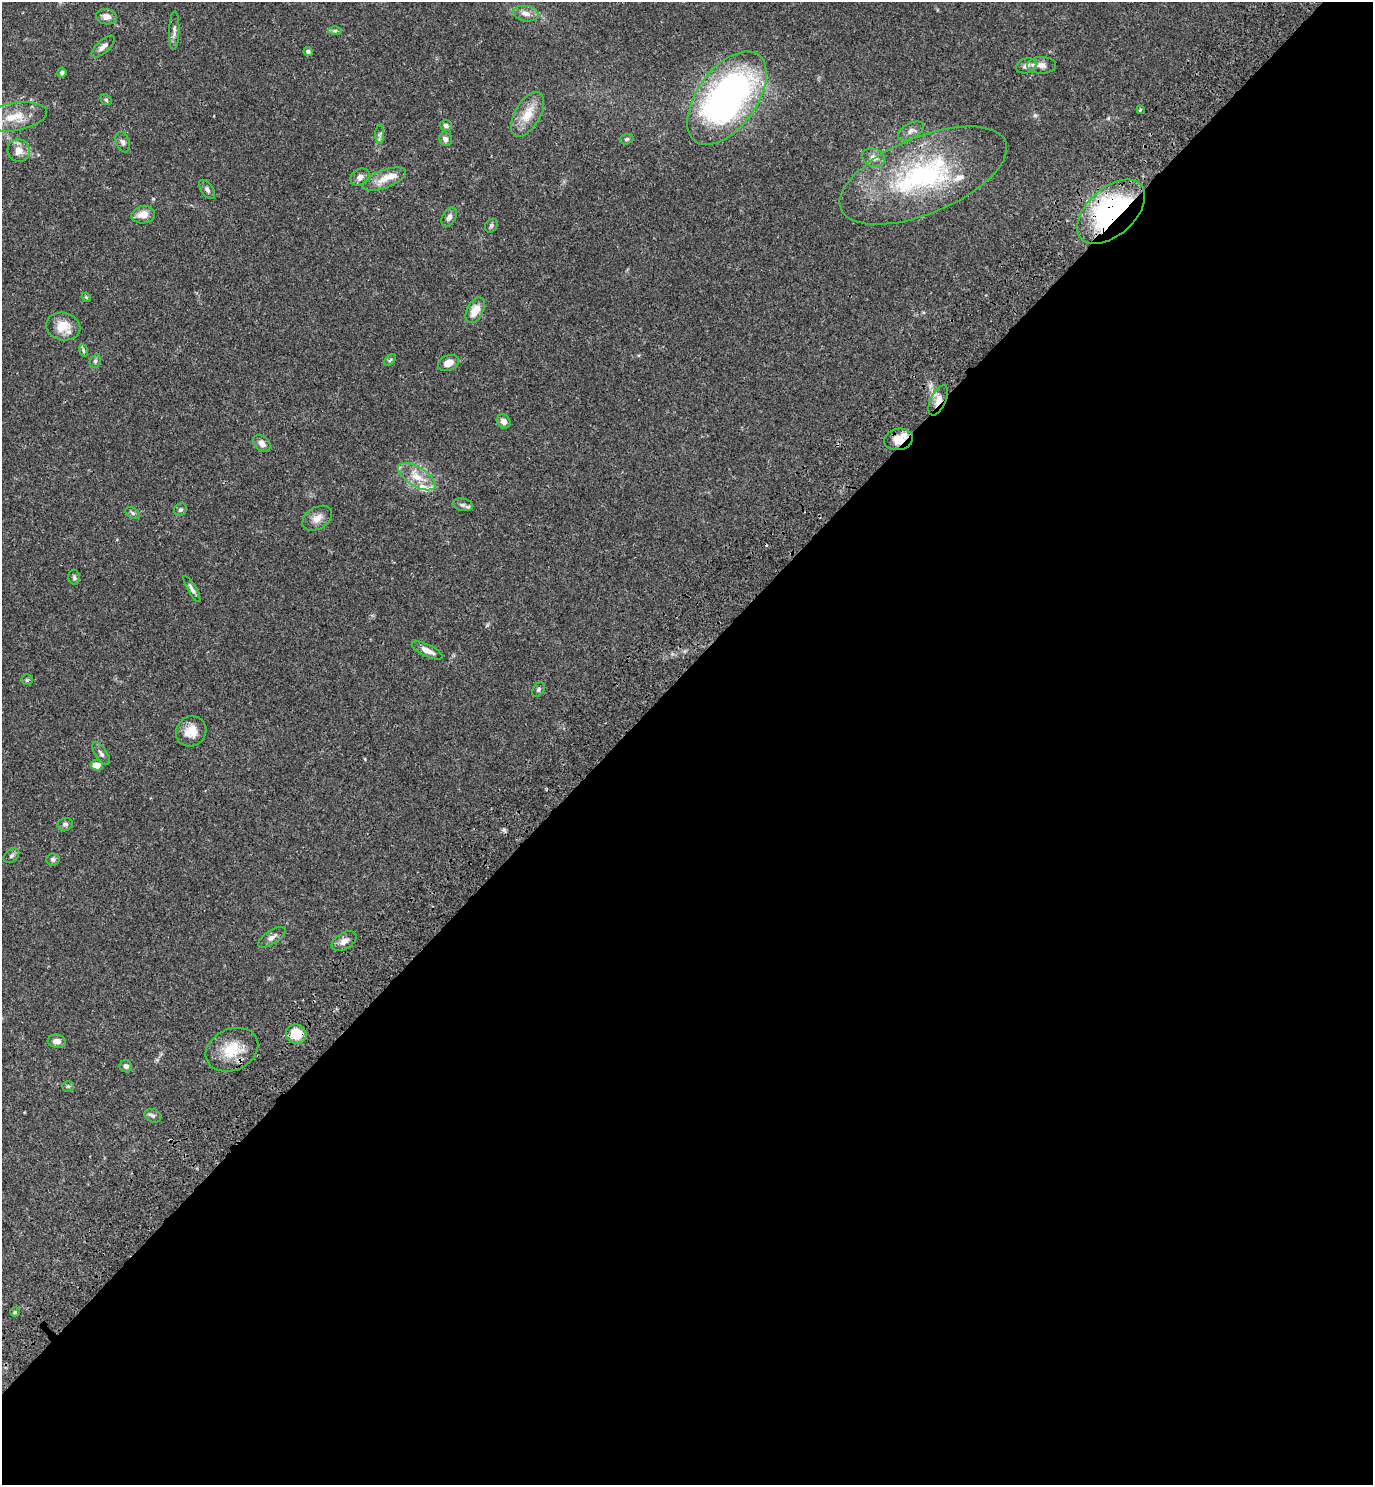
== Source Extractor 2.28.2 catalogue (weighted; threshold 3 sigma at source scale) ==
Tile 15 of 4 x 4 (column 3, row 4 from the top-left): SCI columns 3129-4499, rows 92-1574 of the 6120 x 6120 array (HDU 1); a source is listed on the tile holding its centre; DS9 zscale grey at full resolution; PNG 1375 x 1487 px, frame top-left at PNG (2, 2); each listed source drawn as its Kron ellipse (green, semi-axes under 4 px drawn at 4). Shown black and unused: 55% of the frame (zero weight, under 3 of 4 exposures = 6% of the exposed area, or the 3 px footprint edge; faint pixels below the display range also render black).
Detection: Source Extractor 2.28.2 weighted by HDU 2 'WHT'; one run over the whole footprint, this tile lists its part. Background 0.0581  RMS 0.0031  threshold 0.0138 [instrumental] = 3 sigma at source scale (4.5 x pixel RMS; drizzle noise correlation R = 1.50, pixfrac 1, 0.05/0.05 arcsec/px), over >= 5 px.
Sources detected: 70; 4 inside a brighter listed object's ellipse — not listed separately; the other 66 listed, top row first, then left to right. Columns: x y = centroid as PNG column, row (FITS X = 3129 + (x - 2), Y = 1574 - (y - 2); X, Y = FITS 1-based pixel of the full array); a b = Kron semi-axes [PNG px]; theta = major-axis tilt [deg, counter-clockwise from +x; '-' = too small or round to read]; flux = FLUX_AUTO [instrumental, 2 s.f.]
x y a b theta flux
526 14 13 7 -10 1.9
106 17 10 7 -10 1.9
174 31 19 5 88 1.3
335 31 6 4 1 0.55
103 47 15 6 43 1.5
308 52 5 4 - 0.86
1042 65 14 8 -1 1.8
1026 66 10 7 20 1.4
62 72 5 4 - 0.6
727 98 54 29 54 110
106 100 6 4 -44 0.4
1140 110 3 3 - 0.68
528 114 25 12 60 6.3
15 117 32 14 9 6.5
446 126 6 5 - 0.84
911 131 14 7 28 1.5
380 135 9 4 90 0.73
445 139 7 6 - 1.4
627 139 7 5 16 0.58
123 142 10 6 -69 0.96
19 151 11 11 - 3.1
874 158 11 9 -25 2
923 175 89 38 22 51
360 177 10 7 29 1.4
384 179 23 9 21 3.8
207 189 11 6 -54 0.91
1111 212 40 23 42 55
143 215 12 8 10 3.2
449 217 10 6 62 1.2
491 226 7 5 60 0.59
86 297 5 4 - 0.31
475 310 14 8 61 4
63 326 17 13 -14 5.5
83 350 6 4 -72 0.44
390 360 7 4 44 0.46
95 361 7 5 69 0.61
449 363 11 7 22 2.4
938 400 16 7 64 2.9
504 421 7 6 - 1.8
899 439 14 10 11 3.6
262 443 10 7 -43 1.6
417 477 21 9 -31 4.6
463 505 10 6 -10 1.1
180 510 7 6 - 0.61
133 513 8 5 -28 0.66
317 518 16 11 32 2.5
74 577 7 5 -80 0.69
192 589 15 4 -60 1
427 651 17 6 -25 2.3
27 680 6 5 - 0.45
538 689 8 5 53 0.65
191 731 16 14 44 4.4
101 754 13 6 -56 1.1
97 765 6 5 - 2.5
65 824 8 6 14 0.76
11 856 9 6 40 0.76
53 859 6 6 - 0.66
272 937 16 6 33 1.5
344 941 14 8 31 2
296 1034 10 9 - 6.4
57 1041 9 6 -6 1.6
232 1050 27 20 24 8.7
126 1066 6 6 - 1
68 1086 6 5 - 0.48
153 1116 8 6 -24 0.85
15 1312 4 4 - 0.47
Overlapping masked pixels (flux is a lower limit): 5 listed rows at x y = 923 175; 1111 212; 938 400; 899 439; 296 1034